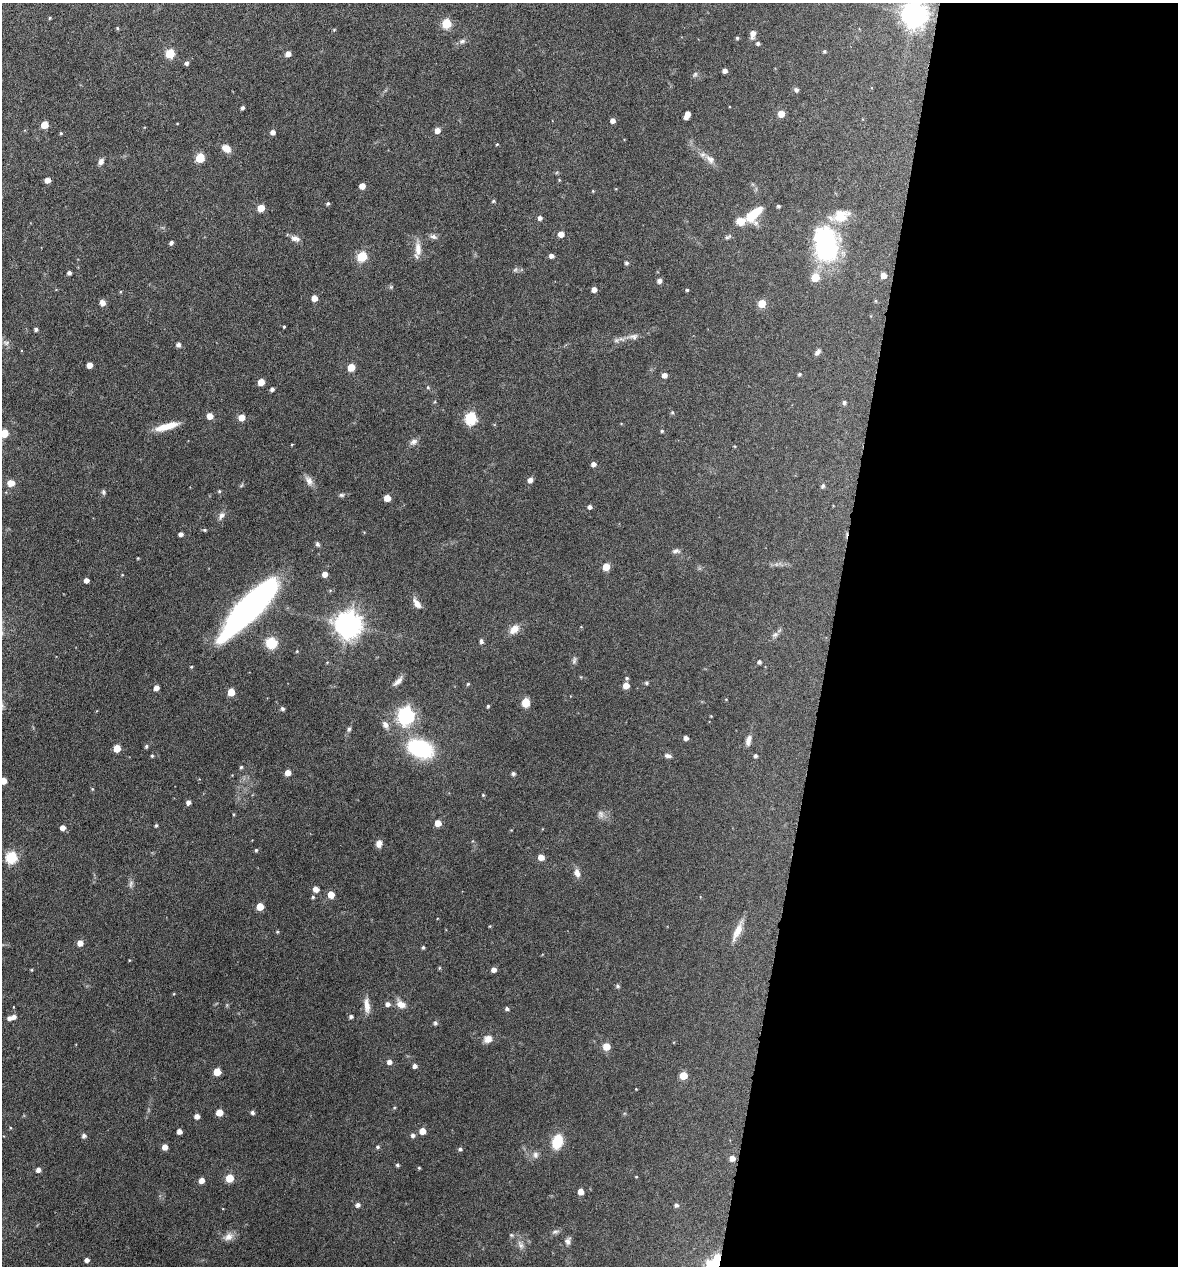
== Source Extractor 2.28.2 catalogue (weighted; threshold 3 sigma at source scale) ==
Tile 12 of 4 x 4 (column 4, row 3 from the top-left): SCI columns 3653-4828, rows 1268-2531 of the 5073 x 5061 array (HDU 1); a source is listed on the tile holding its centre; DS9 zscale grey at full resolution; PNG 1180 x 1268 px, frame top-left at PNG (2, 3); no overlay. Shown black and unused: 30% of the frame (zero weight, under 4 of 8 exposures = <1% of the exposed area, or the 3 px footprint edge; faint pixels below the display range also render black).
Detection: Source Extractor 2.28.2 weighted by HDU 2 'WHT'; one run over the whole footprint, this tile lists its part. Background 0.0822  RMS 0.0036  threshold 0.0149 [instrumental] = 3 sigma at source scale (4.09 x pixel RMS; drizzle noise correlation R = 1.36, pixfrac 0.8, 0.05/0.05 arcsec/px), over >= 5 px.
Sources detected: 207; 1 too faint to see at this stretch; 2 inside a brighter object's white glare — not listed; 4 inside a brighter listed object's ellipse — not listed separately; the other 200 listed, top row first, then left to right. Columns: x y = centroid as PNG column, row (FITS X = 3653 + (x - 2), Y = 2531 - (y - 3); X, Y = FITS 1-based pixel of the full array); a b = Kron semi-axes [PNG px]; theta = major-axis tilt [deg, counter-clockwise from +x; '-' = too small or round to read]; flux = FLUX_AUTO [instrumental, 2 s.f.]
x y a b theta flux
914 14 8 8 - 300
50 18 4 3 - 0.3
446 23 5 5 - 16
117 28 5 3 - 0.34
334 30 4 4 - 0.3
753 34 7 5 76 2.1
737 38 4 3 - 0.45
462 41 7 5 5 0.77
758 43 5 4 - 0.67
824 51 4 4 - 0.43
170 53 5 5 - 13
288 54 5 4 - 2.2
187 63 5 4 - 0.86
725 71 4 4 - 1.3
695 74 7 4 45 0.57
796 90 7 5 -26 0.73
242 108 4 4 - 0.67
781 114 5 5 - 4.2
687 115 8 4 68 2.8
613 121 5 4 - 1.4
44 125 5 5 - 5.5
437 130 5 5 - 2.2
272 132 5 4 - 1.5
61 133 4 3 - 0.33
497 144 4 3 - 0.23
226 148 10 7 -37 2.8
200 158 5 5 - 12
710 159 14 9 -42 2.2
101 161 7 6 - 1.4
47 180 5 5 - 2.2
559 180 4 4 - 0.28
362 186 5 4 - 2.8
593 191 3 3 - 0.26
493 201 5 4 - 0.41
328 203 4 4 - 0.52
778 206 3 3 - 0.55
261 208 5 5 - 5.7
754 214 21 11 46 8.8
540 218 4 4 - 1
561 234 5 4 - 2.7
433 237 10 6 -17 1
728 237 10 4 24 0.6
295 239 13 7 -12 1.6
171 242 5 4 - 0.79
418 249 19 8 -85 3
827 250 42 28 82 29
362 256 6 5 - 17
551 256 4 4 - 1.2
626 263 4 4 - 0.65
515 270 7 4 19 0.56
69 273 4 3 - 0.87
883 275 5 5 - 2.7
659 281 5 4 - 1.3
594 289 4 4 - 1.8
687 290 3 3 - 0.4
314 298 5 4 - 3
102 303 6 6 - 1.6
762 303 5 5 - 7.2
284 327 3 2 - 0.31
36 329 4 4 - 0.75
634 337 10 8 -1 1.3
6 343 9 6 -17 1.2
178 345 4 4 - 1.1
817 352 8 5 49 0.96
89 365 5 4 - 2.8
351 367 5 5 - 5.9
799 374 4 4 - 0.45
664 375 5 5 - 1.7
261 382 5 5 - 4.4
428 387 5 4 - 0.39
272 389 4 4 - 0.86
844 402 6 5 - 0.51
672 413 5 3 - 0.36
210 416 5 5 - 3.2
242 417 5 5 - 4
471 418 6 6 - 33
166 426 26 7 16 5.6
662 431 4 4 - 0.44
4 433 5 5 - 7.8
414 442 10 7 27 1.3
593 464 4 4 - 1.4
530 480 6 6 - 1.1
309 481 13 8 -70 1.9
11 483 7 7 - 2.5
823 486 6 5 - 0.66
219 491 4 4 - 0.36
103 492 7 5 -75 0.55
341 495 7 5 0 0.65
387 498 5 5 - 4.1
590 507 4 4 - 0.97
221 516 10 6 59 1.3
204 530 5 4 - 0.42
181 534 4 4 - 1.2
317 544 6 5 - 0.61
676 551 10 5 7 0.89
606 567 5 5 - 6.9
325 574 5 4 - 2.2
122 575 4 3 - 0.21
86 580 4 4 - 1.6
417 603 12 7 -54 2.3
249 608 64 17 46 120
348 624 8 8 - 350
514 629 13 8 41 2.9
775 635 9 6 47 1.1
481 641 6 5 - 0.65
271 643 10 9 - 8
297 651 4 3 - 0.28
574 660 11 5 73 0.77
759 662 4 4 - 0.73
627 678 5 4 - 0.45
398 681 14 6 43 1.6
646 683 5 5 - 0.56
468 684 4 3 - 0.36
626 685 5 5 - 3.6
156 688 4 4 - 2
231 692 5 5 - 6.2
526 703 10 8 80 2.7
488 706 3 3 - 0.43
283 709 5 5 - 0.58
406 716 7 7 - 100
711 716 3 3 - 0.21
385 724 9 6 -57 1.4
349 729 5 5 - 0.54
686 738 4 4 - 1.3
748 740 13 6 77 1.8
146 746 5 4 - 0.55
117 748 5 5 - 5.2
420 748 21 14 -20 30
152 756 4 3 - 0.42
668 756 9 5 -10 0.91
755 756 4 4 - 0.68
241 767 4 4 - 0.44
288 772 5 4 - 2.9
513 774 4 4 - 0.63
3 781 5 5 - 4.4
483 795 4 3 - 0.3
188 802 5 4 - 1.2
233 814 4 3 - 0.27
438 823 5 5 - 3.4
156 825 4 3 - 0.43
62 828 5 5 - 1.7
379 844 9 7 81 1.5
256 850 4 4 - 0.43
11 857 6 6 - 29
541 857 5 5 - 3.2
577 873 10 6 -72 1.9
131 884 9 4 81 0.84
316 889 5 5 - 2.4
331 895 5 5 - 4.8
313 897 5 5 - 0.45
260 907 5 5 - 5.7
277 932 4 3 - 0.31
737 932 24 8 64 3.6
80 943 5 5 - 2.6
423 947 4 3 - 0.49
439 968 5 3 - 0.3
494 970 5 4 - 1.8
618 986 6 4 -28 0.55
388 1004 5 5 - 1.2
401 1004 12 9 -26 2.5
367 1005 20 7 -84 2.8
507 1009 4 4 - 0.69
14 1017 5 5 - 1.2
351 1017 4 4 - 0.8
435 1023 5 4 - 0.72
488 1039 11 9 34 2.1
606 1047 5 5 - 5.8
389 1062 5 5 - 1.4
415 1066 4 4 - 1.2
217 1072 5 5 - 6.1
683 1076 5 5 - 6.6
636 1089 3 3 - 0.19
219 1112 5 5 - 5
252 1113 5 4 - 0.77
197 1116 4 4 - 1.8
179 1131 4 4 - 1.6
422 1131 5 5 - 3.9
84 1135 5 5 - 0.93
413 1135 5 4 - 0.9
557 1142 11 8 74 11
165 1147 5 4 - 2.3
378 1147 5 4 - 0.54
460 1149 5 4 - 0.64
535 1155 9 7 -76 1.2
732 1158 5 5 - 2.2
397 1165 4 3 - 0.52
419 1168 4 4 - 0.33
38 1170 5 4 - 1.3
636 1177 4 2 - 0.21
229 1178 5 5 - 9.3
201 1180 5 4 - 2.2
581 1191 5 4 - 2.9
358 1205 5 5 - 0.98
676 1205 5 5 - 0.85
555 1231 10 4 11 0.73
228 1237 12 9 41 2.2
568 1241 10 6 78 1.2
520 1245 11 7 -56 1.4
717 1258 7 6 - 7.4
87 1260 4 4 - 1.3
Overlapping masked pixels (flux is a lower limit): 1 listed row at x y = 717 1258
Isophote crosses this tile's border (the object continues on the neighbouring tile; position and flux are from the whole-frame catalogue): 3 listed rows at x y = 914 14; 4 433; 3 781